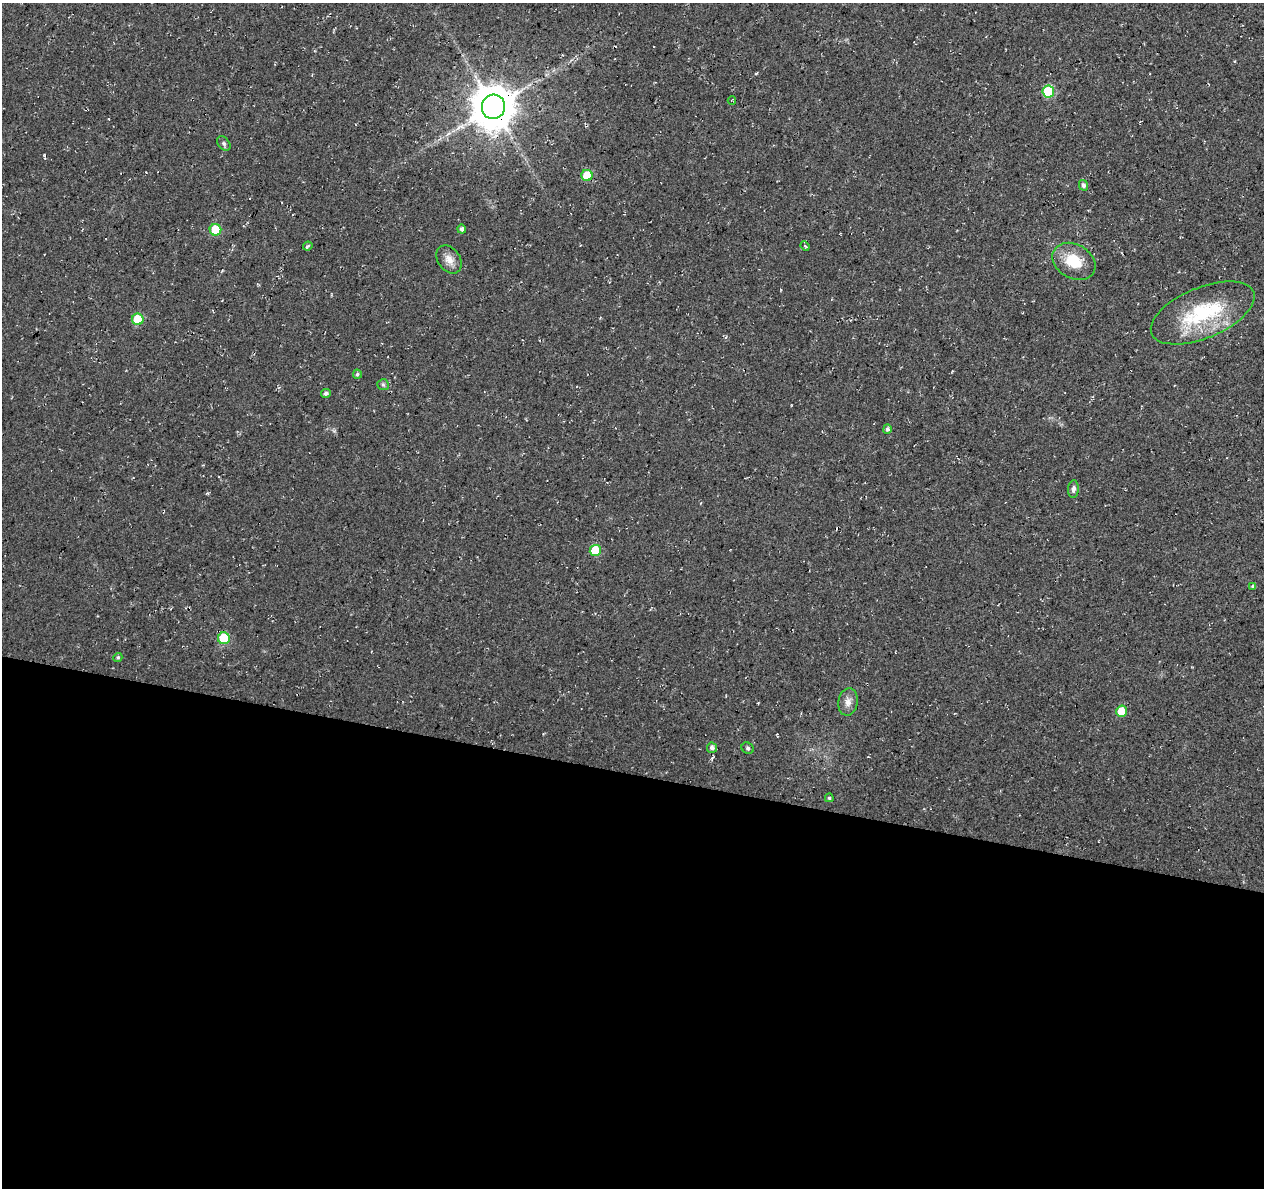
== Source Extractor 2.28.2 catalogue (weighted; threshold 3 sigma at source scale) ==
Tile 14 of 4 x 4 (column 2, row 4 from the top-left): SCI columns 1263-2524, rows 224-1409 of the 5059 x 5250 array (HDU 1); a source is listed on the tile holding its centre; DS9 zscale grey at full resolution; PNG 1266 x 1190 px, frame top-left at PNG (2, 3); each listed source drawn as its Kron ellipse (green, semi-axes under 4 px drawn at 4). Shown black and unused: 35% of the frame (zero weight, under 3 of 4 exposures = <1% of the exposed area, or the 3 px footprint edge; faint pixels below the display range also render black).
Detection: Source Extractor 2.28.2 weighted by HDU 2 'WHT'; one run over the whole footprint, this tile lists its part. Background 0.0177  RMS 0.0054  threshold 0.0241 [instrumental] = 3 sigma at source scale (4.5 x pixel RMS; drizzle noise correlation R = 1.50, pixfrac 1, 0.0396/0.0396 arcsec/px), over >= 5 px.
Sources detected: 33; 5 cosmic-ray / hot-pixel residue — neither listed nor drawn; the other 28 listed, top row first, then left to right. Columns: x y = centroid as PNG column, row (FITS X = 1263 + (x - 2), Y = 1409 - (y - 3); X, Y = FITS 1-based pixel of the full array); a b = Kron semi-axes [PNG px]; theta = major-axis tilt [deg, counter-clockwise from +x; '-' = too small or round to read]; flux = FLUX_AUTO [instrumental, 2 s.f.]
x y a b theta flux
1048 91 6 6 - 34
732 101 4 2 - 0.38
493 107 12 11 - 1900
224 143 8 5 -50 1.3
587 175 5 5 - 18
1083 185 5 4 - 1.7
462 229 4 4 - 1.9
215 230 6 6 - 18
308 246 5 3 - 1
805 246 5 3 - 0.65
449 259 15 11 -55 4.5
1074 261 23 17 -30 15
1203 313 55 25 23 43
138 319 6 5 - 20
357 374 4 4 - 1
383 385 6 5 - 1
326 393 5 4 - 1.6
887 429 5 4 - 1.4
1073 489 9 5 85 1.7
595 551 6 5 - 19
1253 586 4 4 - 1.2
224 638 6 6 - 27
118 657 4 4 - 0.98
848 702 14 9 81 3.6
1121 711 5 5 - 10
712 748 5 5 - 2.1
748 748 6 5 - 1
829 798 4 4 - 1
Overlapping masked pixels (flux is a lower limit): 1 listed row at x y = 493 107